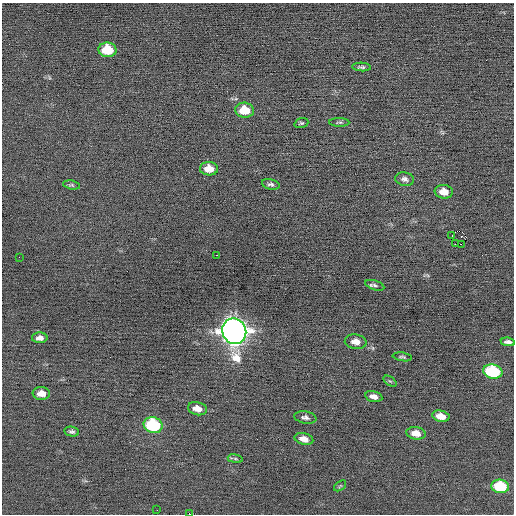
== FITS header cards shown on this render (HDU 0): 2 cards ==
NAXIS1  =                  512 / Axis length
NAXIS2  =                  512 / Axis length

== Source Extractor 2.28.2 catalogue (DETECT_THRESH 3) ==
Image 512 x 512 px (HDU 0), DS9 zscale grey, 1 PNG px = 1 image px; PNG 516 x 516 px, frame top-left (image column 1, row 512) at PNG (2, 3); each listed source drawn as its Kron ellipse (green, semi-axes under 4 px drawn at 4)
Background -0.0271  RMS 0.71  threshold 2.12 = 3 sigma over >= 5 px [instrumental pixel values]
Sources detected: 37; all 37 listed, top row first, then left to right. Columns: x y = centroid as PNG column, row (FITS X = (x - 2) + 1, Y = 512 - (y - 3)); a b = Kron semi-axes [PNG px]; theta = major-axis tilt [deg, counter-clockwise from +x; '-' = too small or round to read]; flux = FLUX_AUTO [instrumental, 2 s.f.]
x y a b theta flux
107 50 9 7 -7 1500
362 67 9 4 -4 110
245 110 9 7 -4 1000
339 122 10 3 -1 72
301 123 7 4 18 78
209 169 9 7 -3 640
405 179 9 7 -11 180
271 184 9 5 -13 120
71 185 8 4 -10 83
444 192 9 7 -7 470
452 236 2 2 - 39
455 244 3 2 - 170
461 244 2 2 - 26
217 255 3 2 - 370
19 257 2 2 - 43
375 285 10 4 -17 110
234 331 13 11 -63 52000
40 338 8 5 0 240
356 342 11 7 -8 380
508 342 7 4 -8 160
402 357 10 3 -9 76
493 371 10 7 -11 3600
390 381 7 4 -35 71
41 393 9 6 -5 450
374 396 9 5 -13 250
197 409 10 6 -14 430
441 416 8 5 -12 520
305 417 11 6 -10 170
153 425 9 7 -16 3800
72 432 7 5 -10 110
416 433 10 6 -10 460
304 439 9 5 -14 360
235 459 7 4 -9 82
340 486 7 3 37 60
500 486 9 6 -6 2300
157 510 2 2 - 31
189 514 3 2 - 1600
At the frame edge (FLAGS 8, measured only in part): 1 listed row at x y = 189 514